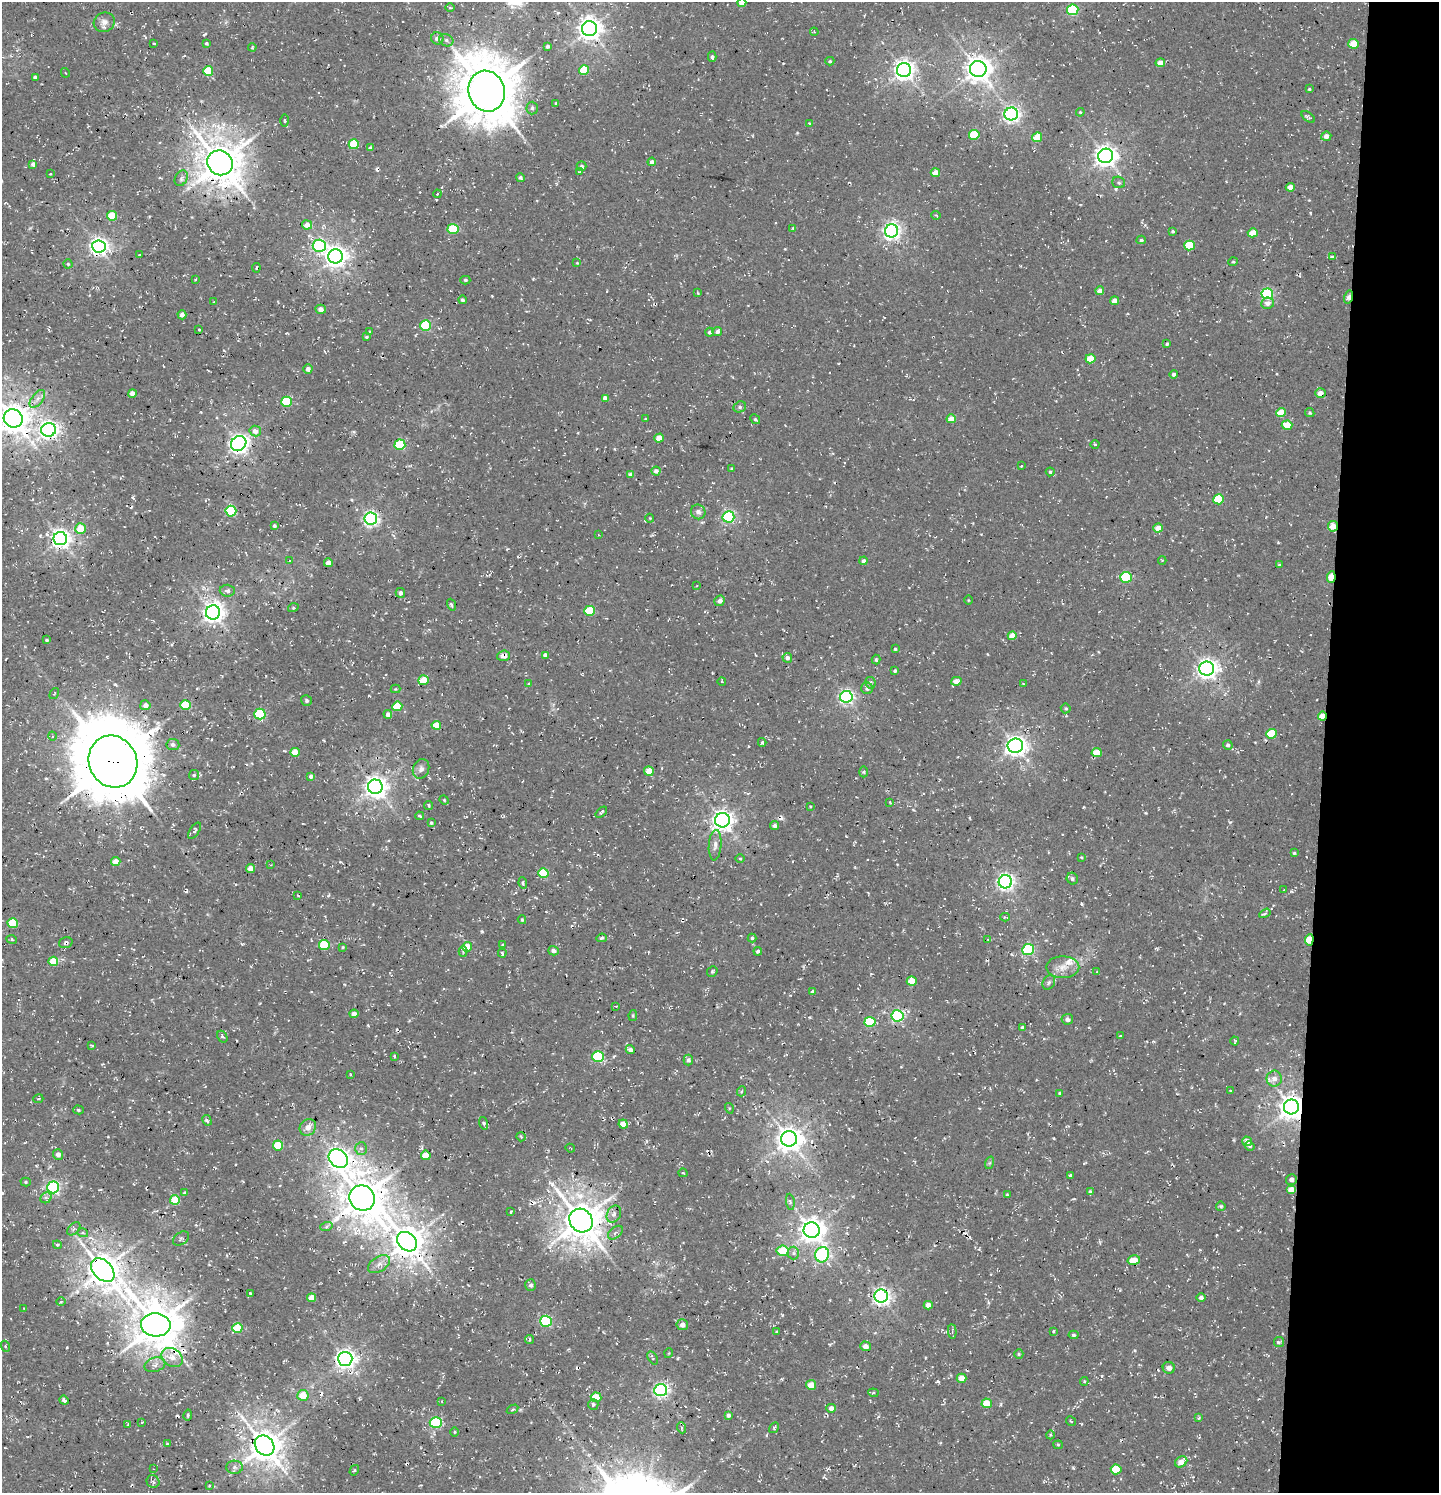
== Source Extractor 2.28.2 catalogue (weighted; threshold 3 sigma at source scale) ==
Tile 6 of 3 x 3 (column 3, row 2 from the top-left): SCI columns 3175-4611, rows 1622-3112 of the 4854 x 4739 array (HDU 1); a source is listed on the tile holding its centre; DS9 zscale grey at full resolution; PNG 1441 x 1495 px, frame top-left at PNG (2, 2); each listed source drawn as its Kron ellipse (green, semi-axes under 4 px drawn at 4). Shown black and unused: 8% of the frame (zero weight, under 3 of 4 exposures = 8% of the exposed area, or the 3 px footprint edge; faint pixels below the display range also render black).
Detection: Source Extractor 2.28.2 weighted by HDU 2 'WHT'; one run over the whole footprint, this tile lists its part. Background 0.00314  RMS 0.0023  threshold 0.0103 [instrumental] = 3 sigma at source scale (4.5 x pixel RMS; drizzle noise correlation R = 1.50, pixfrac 1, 0.0396/0.0396 arcsec/px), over >= 5 px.
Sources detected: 380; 1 inside a brighter object's white glare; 13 cosmic-ray / hot-pixel residue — neither listed nor drawn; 1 inside a brighter listed object's ellipse — not listed separately; the other 365 listed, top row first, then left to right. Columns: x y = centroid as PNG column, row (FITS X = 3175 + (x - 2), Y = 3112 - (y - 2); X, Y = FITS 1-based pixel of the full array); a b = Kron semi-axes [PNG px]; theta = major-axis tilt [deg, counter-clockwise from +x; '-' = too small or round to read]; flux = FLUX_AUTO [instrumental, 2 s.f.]
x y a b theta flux
742 3 4 4 - 1.8
450 7 5 3 - 0.26
1073 10 6 5 - 20
104 22 11 9 25 1.5
589 29 7 7 - 200
814 32 4 3 - 0.23
437 38 6 6 - 1.1
446 40 7 6 - 0.65
154 43 3 2 - 0.2
206 43 4 4 - 0.35
1353 44 5 5 - 3.9
547 46 4 3 - 0.53
252 47 4 3 - 0.34
712 57 5 4 - 0.52
830 61 4 4 - 0.31
1160 63 5 4 - 2
978 69 8 8 - 240
584 70 5 5 - 8
904 70 7 7 - 130
208 71 5 5 - 8
65 73 5 3 - 0.23
35 77 4 3 - 0.58
1309 89 4 3 - 0.32
487 91 20 18 -72 1200
556 103 3 3 - 0.29
532 108 6 5 - 0.57
1080 112 4 4 - 0.23
1011 114 7 6 - 74
1308 117 7 4 -37 0.52
285 120 6 3 -89 0.31
809 123 3 3 - 0.21
974 135 5 5 - 8
1326 136 5 4 - 1.3
1037 137 5 4 - 4.7
354 144 5 5 - 9
370 148 4 4 - 0.64
1106 156 7 7 - 150
652 162 4 4 - 0.92
220 163 13 12 - 700
33 164 4 4 - 0.86
581 166 5 5 - 0.44
580 171 4 2 - 0.26
935 173 4 4 - 2
50 174 3 2 - 0.15
181 178 8 6 60 0.74
520 178 4 4 - 0.44
1119 182 6 5 - 0.48
1290 187 4 4 - 1.7
437 194 4 3 - 0.26
936 215 4 3 - 0.23
112 216 5 4 - 5.5
307 225 5 4 - 1.8
793 228 4 3 - 0.19
453 229 5 5 - 9.4
892 231 7 6 - 86
1173 231 4 4 - 0.31
1253 233 5 4 - 3.2
1141 240 4 4 - 0.42
319 246 6 6 - 36
1189 246 5 5 - 8.6
99 247 6 6 - 100
140 255 3 2 - 0.3
335 256 7 7 - 150
1332 257 4 4 - 0.33
1233 262 5 3 - 0.27
577 263 3 3 - 0.19
68 264 4 4 - 0.29
256 268 5 3 - 0.5
195 280 3 3 - 0.24
465 280 5 4 - 0.37
1100 291 4 4 - 1.5
698 293 4 3 - 0.21
1267 294 6 5 - 26
1348 297 6 4 74 1.8
462 300 4 4 - 0.53
1115 301 4 4 - 1.8
214 302 3 3 - 0.17
1268 303 6 5 - 1.2
321 309 5 4 - 1.1
182 315 4 4 - 1
426 325 5 5 - 15
199 330 4 2 - 0.21
369 331 4 3 - 0.18
717 331 5 4 - 0.65
710 332 4 4 - 0.63
367 337 3 3 - 0.38
1167 344 3 3 - 0.33
1090 359 5 4 - 4.6
308 369 5 4 - 1
1173 374 4 4 - 0.6
132 393 4 4 - 1.8
1320 393 5 5 - 2
605 398 4 4 - 1.4
37 399 10 5 52 1.1
286 402 5 5 - 10
740 407 6 5 - 0.47
1281 413 5 4 - 4.1
1310 413 5 4 - 0.34
13 418 10 9 - 360
645 419 4 2 - 0.21
755 419 5 4 - 0.37
951 419 4 4 - 2.6
1287 425 5 4 - 4.7
49 430 7 7 - 100
255 431 6 5 - 1.8
659 438 5 4 - 2.6
239 444 8 7 - 110
1095 444 4 3 - 0.22
400 445 5 5 - 15
1021 466 3 3 - 0.32
732 468 4 3 - 0.23
656 471 4 4 - 0.93
1050 472 4 4 - 0.45
631 474 4 4 - 1.4
1219 499 5 5 - 9.4
231 511 5 5 - 18
698 512 7 7 - 0.95
728 517 6 5 - 34
650 518 4 4 - 0.21
371 519 6 6 - 64
274 526 4 4 - 0.44
1333 526 5 5 - 3
1158 528 4 4 - 2.5
81 529 5 5 - 5.1
598 535 4 3 - 0.15
60 539 7 6 - 120
1162 560 4 2 - 0.21
289 561 4 2 - 0.19
863 561 4 4 - 0.84
328 563 4 4 - 1.8
1279 565 4 4 - 0.25
1126 577 6 5 - 14
1331 577 6 4 85 5.5
697 586 3 2 - 0.17
227 591 7 6 - 0.66
400 593 5 4 - 0.85
968 600 4 3 - 0.2
720 601 5 5 - 1.3
451 605 6 3 -71 0.47
293 608 5 3 - 0.21
590 611 5 5 - 9
213 612 7 7 - 130
1012 636 4 4 - 3
47 640 3 3 - 0.29
895 649 3 3 - 0.34
545 655 4 4 - 0.73
504 656 6 5 - 1.5
787 658 5 5 - 0.8
876 660 5 4 - 0.36
1207 669 7 7 - 130
895 671 4 3 - 0.36
423 680 5 4 - 5.2
956 681 5 4 - 1.6
722 682 4 3 - 0.19
870 683 6 5 - 0.61
529 684 3 3 - 0.34
1023 684 2 2 - 0.25
867 688 6 5 - 0.68
395 689 5 4 - 0.25
54 694 6 3 56 0.23
846 697 6 6 - 56
306 700 5 5 - 0.43
145 705 5 5 - 1.3
185 705 5 5 - 8.1
397 706 5 5 - 6.7
1066 708 5 5 - 0.38
260 714 5 5 - 16
388 714 4 3 - 0.96
1323 716 4 4 - 3.4
436 725 4 4 - 3.7
1272 734 5 5 - 7.6
52 736 4 3 - 0.23
762 742 4 3 - 0.38
173 744 6 5 - 0.72
1228 745 5 4 - 0.52
1015 746 8 7 - 130
295 752 5 4 - 3.7
1097 753 5 4 - 3.4
113 762 26 24 -63 1900
421 769 10 8 69 1
649 771 5 4 - 3.7
864 772 5 3 - 0.26
194 775 5 5 - 0.35
311 777 4 4 - 0.58
375 787 7 7 - 160
444 800 5 4 - 0.25
890 802 3 3 - 0.3
429 805 4 2 - 0.51
810 806 3 2 - 0.19
601 812 7 2 41 0.31
419 816 4 3 - 0.27
722 820 7 7 - 130
431 823 4 3 - 0.29
775 826 4 4 - 0.76
195 831 9 4 57 0.51
715 845 15 6 86 1.3
1294 853 4 4 - 0.33
1081 857 4 3 - 0.22
740 859 4 3 - 0.24
116 862 4 4 - 2.4
271 865 2 2 - 0.14
251 868 4 4 - 2.3
543 873 5 5 - 8.2
1072 879 6 5 - 0.69
1005 882 7 6 - 83
523 883 6 4 -82 0.4
1284 890 3 2 - 0.14
298 896 4 2 - 0.17
1265 913 6 4 31 0.58
1005 917 4 3 - 0.26
522 920 4 3 - 0.32
13 923 5 5 - 9.3
602 938 5 4 - 0.45
752 938 4 4 - 0.39
988 939 3 3 - 0.2
12 940 5 3 - 0.27
1309 940 5 4 - 5.7
66 943 7 5 17 0.6
324 945 5 5 - 9
503 945 3 3 - 0.23
343 947 3 3 - 0.21
467 947 5 5 - 3.4
1028 950 6 5 - 26
554 951 5 4 - 1.1
758 951 4 3 - 0.51
463 952 5 4 - 0.42
502 953 4 3 - 0.34
53 961 5 4 - 4.7
1063 967 16 10 0 2.6
712 971 5 4 - 0.36
1097 972 4 4 - 0.19
912 981 5 5 - 3.8
1049 982 7 6 - 0.54
813 992 4 4 - 0.96
616 1006 4 3 - 0.23
354 1014 4 4 - 1.4
633 1015 6 4 79 0.28
897 1016 6 5 - 34
1067 1019 6 5 - 0.87
870 1022 5 5 - 12
1022 1027 4 4 - 0.4
1120 1036 3 3 - 0.27
222 1037 6 4 -59 0.5
1235 1041 4 3 - 0.26
91 1045 4 2 - 0.29
630 1050 5 4 - 0.81
394 1056 3 3 - 0.27
598 1057 6 5 - 18
688 1060 5 4 - 0.67
351 1075 4 2 - 0.2
1274 1079 8 7 - 1.5
742 1091 5 3 - 0.25
1230 1091 3 3 - 0.31
1059 1093 3 3 - 0.23
38 1099 5 3 - 0.25
1291 1107 7 7 - 220
729 1108 5 3 - 0.23
79 1110 5 4 - 0.36
207 1120 5 3 - 0.5
483 1123 6 4 -74 0.4
623 1124 4 4 - 2.4
308 1127 9 7 47 1.6
521 1137 5 4 - 0.32
789 1139 8 7 - 240
1247 1141 5 4 - 1.1
278 1145 5 5 - 7.3
1250 1146 5 4 - 0.41
570 1148 4 3 - 0.18
361 1149 6 6 - 0.64
58 1154 5 5 - 1.2
426 1155 5 4 - 3.9
338 1158 10 8 -46 160
989 1163 6 4 70 0.35
683 1173 4 2 - 0.24
1070 1175 4 3 - 0.3
1291 1179 5 5 - 0.93
26 1182 5 4 - 0.32
53 1187 6 6 - 43
1291 1189 5 4 - 2.6
1090 1192 4 3 - 0.62
184 1193 3 3 - 0.33
1007 1195 3 3 - 0.22
46 1198 6 5 - 0.5
362 1198 13 12 - 650
175 1200 5 5 - 6.5
790 1202 8 4 -82 0.44
1221 1206 5 4 - 0.44
511 1211 4 2 - 0.28
614 1214 9 6 62 0.91
581 1220 12 11 - 600
326 1227 6 4 19 0.42
74 1229 8 5 45 0.59
812 1230 8 7 - 230
83 1233 5 3 - 0.31
615 1233 8 5 40 0.7
181 1238 9 6 35 0.54
407 1242 11 8 -41 430
57 1245 4 4 - 0.29
782 1251 6 5 - 5.9
793 1253 6 6 - 0.6
822 1255 8 7 - 30
1134 1260 6 4 14 3
379 1264 12 7 32 1.4
103 1270 14 9 -45 450
531 1285 6 5 - 0.71
250 1293 3 3 - 0.26
881 1296 7 6 - 91
1201 1297 4 4 - 0.63
311 1298 4 4 - 3
61 1302 5 3 - 0.29
928 1305 4 4 - 1.5
24 1308 4 3 - 0.2
546 1321 6 5 - 24
156 1325 15 11 -2 720
682 1325 6 5 - 1.3
237 1328 5 5 - 8.2
1053 1331 3 3 - 0.32
777 1332 4 3 - 0.32
952 1332 7 3 -85 0.35
1073 1335 5 4 - 0.41
530 1340 4 2 - 0.33
1279 1342 5 5 - 0.52
5 1346 5 4 - 0.41
865 1346 5 5 - 1.5
669 1353 5 3 - 0.25
1019 1354 5 4 - 0.29
172 1357 11 8 -33 2.3
653 1358 7 4 -56 0.44
345 1359 7 7 - 120
155 1365 10 7 17 1.2
1169 1368 6 6 - 1.4
962 1378 5 4 - 3.1
1084 1381 4 4 - 0.24
811 1385 5 5 - 2.5
661 1390 6 6 - 55
873 1393 5 3 - 0.28
303 1395 5 5 - 3.6
596 1397 5 5 - 4.9
64 1400 5 3 - 0.73
442 1401 3 2 - 0.15
987 1403 5 5 - 5
593 1404 5 5 - 0.44
831 1408 5 4 - 1.2
513 1409 6 4 30 0.37
188 1415 5 3 - 0.33
728 1415 4 4 - 0.7
1199 1417 4 4 - 0.3
1071 1421 5 2 - 0.22
142 1422 3 2 - 0.3
436 1423 6 5 - 22
128 1424 4 3 - 0.19
682 1428 6 3 -70 0.31
774 1428 6 3 59 0.38
454 1432 4 3 - 0.22
1050 1435 4 3 - 0.26
167 1444 3 2 - 0.18
264 1445 11 9 -48 420
1058 1445 4 4 - 0.26
1181 1462 6 5 - 2.3
234 1467 8 6 -1 0.86
154 1469 4 3 - 0.24
1116 1469 5 5 - 7.1
354 1470 5 4 - 0.3
153 1481 7 6 - 0.59
209 1486 3 3 - 0.23
Overlapping masked pixels (flux is a lower limit): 21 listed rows (the first 20) at x y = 220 163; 1348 297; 1320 393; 13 418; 49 430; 1333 526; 1331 577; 504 656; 1323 716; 113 762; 775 826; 1309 940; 66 943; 1291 1107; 338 1158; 362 1198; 407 1242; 103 1270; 156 1325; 345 1359
Isophote crosses this tile's border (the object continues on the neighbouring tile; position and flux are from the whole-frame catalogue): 2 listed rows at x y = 742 3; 13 418
Unlisted compact peaks at least as high as the median listed source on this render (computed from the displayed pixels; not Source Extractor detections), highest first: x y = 482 931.